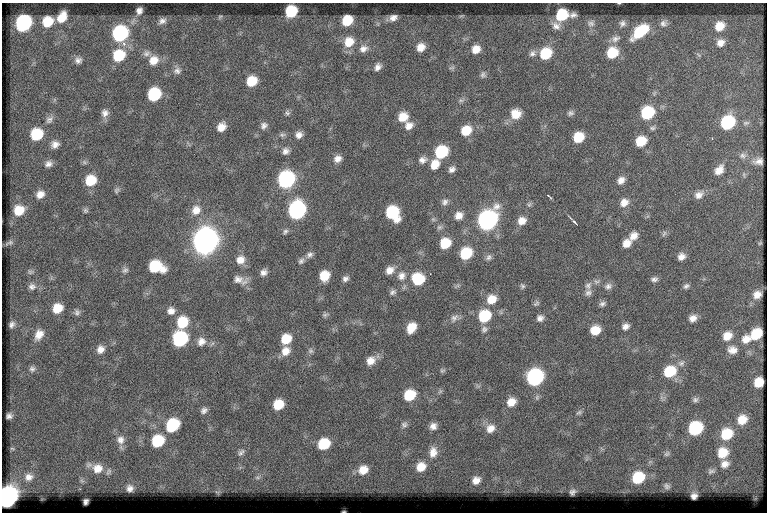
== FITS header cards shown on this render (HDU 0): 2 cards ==
NAXIS1  =                  765
NAXIS2  =                  510

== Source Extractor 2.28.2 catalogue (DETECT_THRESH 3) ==
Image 765 x 510 px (HDU 0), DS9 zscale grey, 1 PNG px = 1 image px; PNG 769 x 514 px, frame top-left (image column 1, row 510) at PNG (2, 3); no overlay
Background 58.2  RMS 6.2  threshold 18.6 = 3 sigma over >= 5 px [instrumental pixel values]
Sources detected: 190; all 190 listed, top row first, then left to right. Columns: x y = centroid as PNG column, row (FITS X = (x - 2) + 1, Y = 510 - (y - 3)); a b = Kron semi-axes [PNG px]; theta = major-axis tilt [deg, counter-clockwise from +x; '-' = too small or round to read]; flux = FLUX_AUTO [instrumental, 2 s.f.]
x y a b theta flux
139 11 6 5 - 1700
291 11 9 8 - 18000
562 15 9 8 - 18000
573 15 7 5 11 1300
220 16 6 4 19 480
62 17 10 7 57 5800
393 18 7 5 24 2000
347 20 9 8 - 10000
162 21 10 7 22 1700
48 22 9 9 - 9600
23 23 11 9 54 59000
591 23 9 8 - 1500
622 23 9 8 - 1500
663 23 9 9 - 1800
556 26 11 9 -21 2400
719 26 11 10 - 6100
640 31 17 9 39 18000
120 34 10 10 - 57000
616 39 13 8 26 2400
349 42 13 11 45 7000
720 43 10 9 - 2900
421 47 9 8 - 4000
363 49 12 10 18 3000
476 49 9 8 - 4400
532 53 10 8 35 1600
612 53 11 10 - 12000
146 54 10 8 7 1900
546 54 11 9 45 14000
119 56 11 10 - 16000
78 60 9 8 - 1800
153 60 12 11 - 4800
378 67 9 7 55 2000
177 71 10 9 - 1900
483 75 8 7 - 1200
252 81 9 8 - 9300
154 94 10 9 - 26000
461 100 7 4 -1 860
105 113 10 9 - 2200
287 113 7 7 - 960
570 113 8 7 - 1200
647 113 10 9 - 26000
516 114 11 11 - 5700
403 117 10 9 - 6400
49 120 11 8 49 1700
727 123 10 9 - 32000
264 125 10 8 52 1700
409 126 10 9 - 3200
221 127 9 8 - 4000
652 128 8 6 0 970
466 130 10 9 - 8300
36 134 9 9 - 16000
282 135 9 5 5 1100
299 135 8 8 - 2300
578 137 9 8 - 11000
641 141 10 8 34 9700
55 144 9 8 - 2400
286 151 9 8 - 1900
441 152 10 9 - 23000
742 155 9 7 -44 1300
337 159 9 8 - 2600
422 160 11 9 14 2300
759 161 8 5 6 1700
48 164 9 7 25 1900
435 164 11 9 60 5100
452 169 9 7 33 1700
719 170 12 8 49 3500
286 179 10 9 - 80000
90 180 10 9 - 10000
621 180 10 8 48 2500
116 190 8 6 53 890
40 194 9 8 - 3000
699 195 12 9 28 2700
550 197 8 2 -41 460
445 202 9 8 - 1600
624 202 11 9 44 3600
529 205 7 6 - 840
19 210 9 8 - 7300
85 210 7 6 - 780
196 210 13 11 57 4300
297 210 11 10 - 93000
392 213 12 9 -58 26000
459 216 10 9 - 3200
433 219 7 4 -19 640
487 220 12 10 50 170000
522 221 10 9 - 3600
574 222 5 2 - 600
439 227 8 5 20 1000
285 231 7 6 - 970
664 234 10 5 63 880
633 236 11 9 43 3300
205 241 12 10 57 560000
10 242 7 5 45 860
445 243 9 8 - 10000
626 243 9 7 46 3700
760 243 5 3 - 330
466 253 10 8 40 17000
310 255 10 7 37 1500
488 257 8 7 - 1300
681 257 8 7 - 2400
240 260 11 10 - 3700
301 261 10 7 48 1400
156 267 13 9 -15 21000
125 270 9 7 25 1200
390 270 11 9 39 3200
30 272 7 5 -7 790
264 272 8 7 - 1900
324 276 9 8 - 8100
401 276 12 10 75 3300
238 279 15 10 -21 3200
345 279 8 7 - 1500
418 279 11 10 - 16000
654 279 8 6 6 1200
596 282 9 6 5 1300
522 286 7 5 -48 760
588 286 10 8 57 1800
608 286 9 8 - 1700
686 286 8 6 36 1100
32 287 10 8 -6 1800
393 292 9 7 34 1300
588 293 9 8 - 1500
757 295 8 6 36 3200
491 299 11 9 33 5900
536 303 9 5 27 830
602 304 8 6 22 1200
57 308 9 9 - 7100
171 311 10 9 - 2600
77 312 8 8 - 1200
325 315 9 5 21 860
484 316 10 9 - 19000
454 318 12 8 48 2000
540 318 8 8 - 1800
693 318 9 7 31 2500
182 322 12 10 64 12000
12 324 5 4 - 1200
625 326 8 6 24 1900
411 328 10 7 59 6600
484 329 9 8 - 1500
595 330 9 8 - 6700
39 334 12 9 56 3900
756 334 10 8 40 11000
727 336 10 9 - 5000
180 339 10 9 - 46000
286 339 9 8 - 8600
746 339 11 10 - 3800
201 342 11 10 - 3000
100 349 9 8 - 2700
732 350 12 10 -5 3100
286 351 11 10 - 4100
311 351 7 7 - 1000
371 361 11 9 43 3700
32 369 8 7 - 1200
442 371 7 5 16 750
670 371 12 10 32 14000
535 377 10 9 - 78000
759 382 8 7 - 8100
409 395 10 8 34 12000
695 400 7 7 - 1000
511 402 10 8 42 4700
278 404 9 8 - 8800
204 410 8 6 40 1500
579 412 8 5 29 830
9 416 5 5 - 1200
742 420 9 8 - 6000
404 424 8 7 - 1100
173 425 11 9 46 25000
433 426 7 6 - 2100
490 428 11 9 41 3300
695 428 10 9 - 34000
726 434 10 9 - 13000
121 440 12 10 -82 2800
158 441 10 9 - 19000
324 444 9 8 - 13000
241 452 12 7 52 1700
433 452 11 8 82 3200
722 453 9 8 - 7900
725 464 8 6 21 2200
421 467 8 7 - 4800
98 468 12 10 11 4300
363 470 8 7 - 4400
29 477 8 8 - 1900
258 477 9 6 15 1400
638 478 9 8 - 17000
476 480 7 6 - 2500
667 486 6 6 - 630
130 488 6 5 - 1700
217 492 8 3 -31 590
572 492 4 3 - 720
694 496 5 5 - 1200
7 498 11 9 67 250000
85 501 5 3 - 730
At the frame edge (FLAGS 8, measured only in part): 1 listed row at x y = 7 498